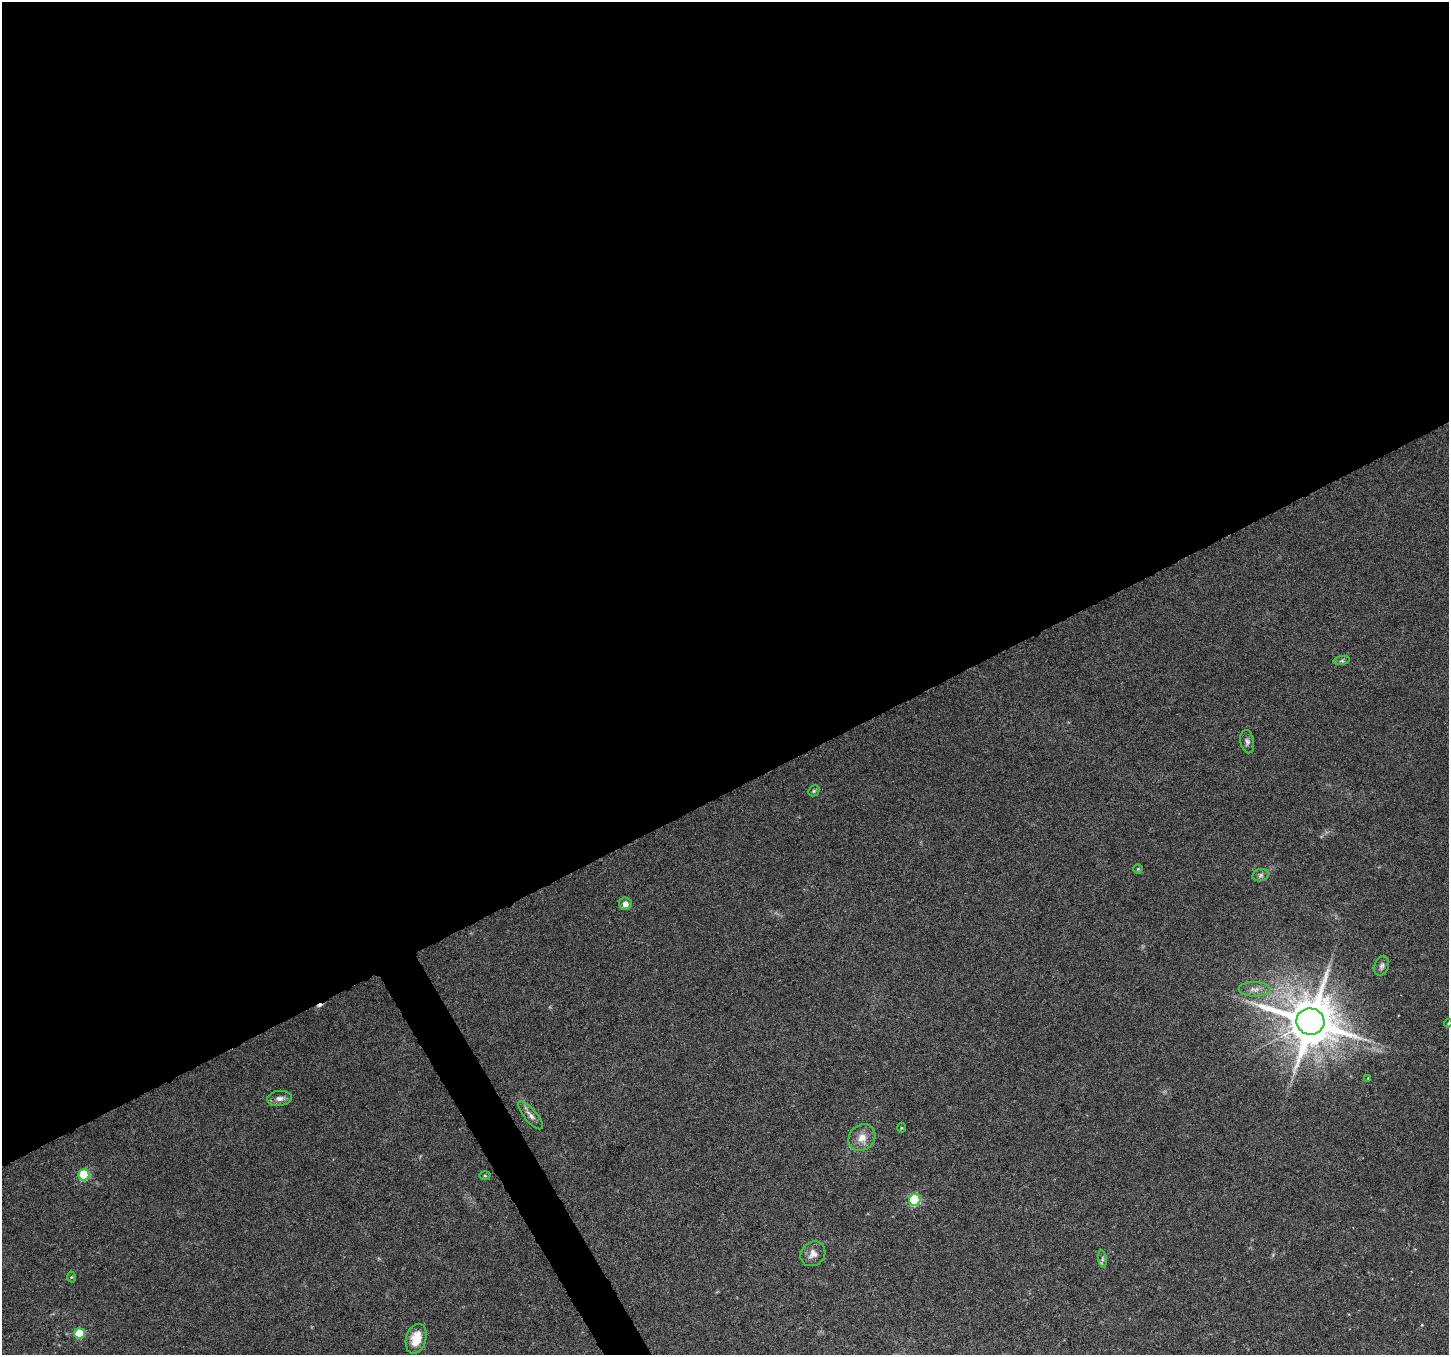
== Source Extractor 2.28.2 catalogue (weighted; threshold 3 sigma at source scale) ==
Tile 2 of 4 x 4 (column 2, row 1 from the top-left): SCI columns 1451-2897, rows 4222-5574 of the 5790 x 5677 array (HDU 1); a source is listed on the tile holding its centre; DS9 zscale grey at full resolution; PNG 1451 x 1357 px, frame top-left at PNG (2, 2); each listed source drawn as its Kron ellipse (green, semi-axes under 4 px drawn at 4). Shown black and unused: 60% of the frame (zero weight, under 6 of 12 exposures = <1% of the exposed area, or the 3 px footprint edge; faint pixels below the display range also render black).
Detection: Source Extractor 2.28.2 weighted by HDU 2 'WHT'; one run over the whole footprint, this tile lists its part. Background 0.0373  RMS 0.0023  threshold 0.00933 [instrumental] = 3 sigma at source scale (4.09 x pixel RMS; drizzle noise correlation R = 1.36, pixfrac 0.8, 0.0396/0.0396 arcsec/px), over >= 5 px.
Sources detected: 24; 1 cosmic-ray / hot-pixel residue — neither listed nor drawn; the other 23 listed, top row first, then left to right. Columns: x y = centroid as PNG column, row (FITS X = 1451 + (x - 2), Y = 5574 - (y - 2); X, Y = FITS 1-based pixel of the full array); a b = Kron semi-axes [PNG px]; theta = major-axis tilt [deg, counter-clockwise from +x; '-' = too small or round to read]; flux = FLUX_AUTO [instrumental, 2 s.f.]
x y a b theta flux
1342 661 8 4 8 0.44
1247 742 12 6 -80 0.79
814 791 6 5 - 0.32
1138 869 4 4 - 0.23
1261 875 8 6 16 0.58
625 904 6 6 - 1.2
1382 966 10 7 72 0.75
1255 989 16 7 0 1.5
1310 1021 14 13 - 1200
1448 1023 4 4 - 0.22
1368 1078 4 3 - 0.15
279 1098 12 7 6 1.1
530 1115 17 6 -50 1.2
901 1128 5 3 - 0.24
862 1138 14 12 44 2.2
84 1175 5 5 - 12
485 1176 5 3 - 0.23
915 1200 6 5 - 19
813 1254 13 11 44 1.6
1102 1259 8 4 -83 0.46
71 1277 5 3 - 0.22
79 1333 5 5 - 8
416 1339 15 10 73 4.1
Isophote crosses this tile's border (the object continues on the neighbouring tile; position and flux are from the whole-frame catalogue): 1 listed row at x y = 1448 1023